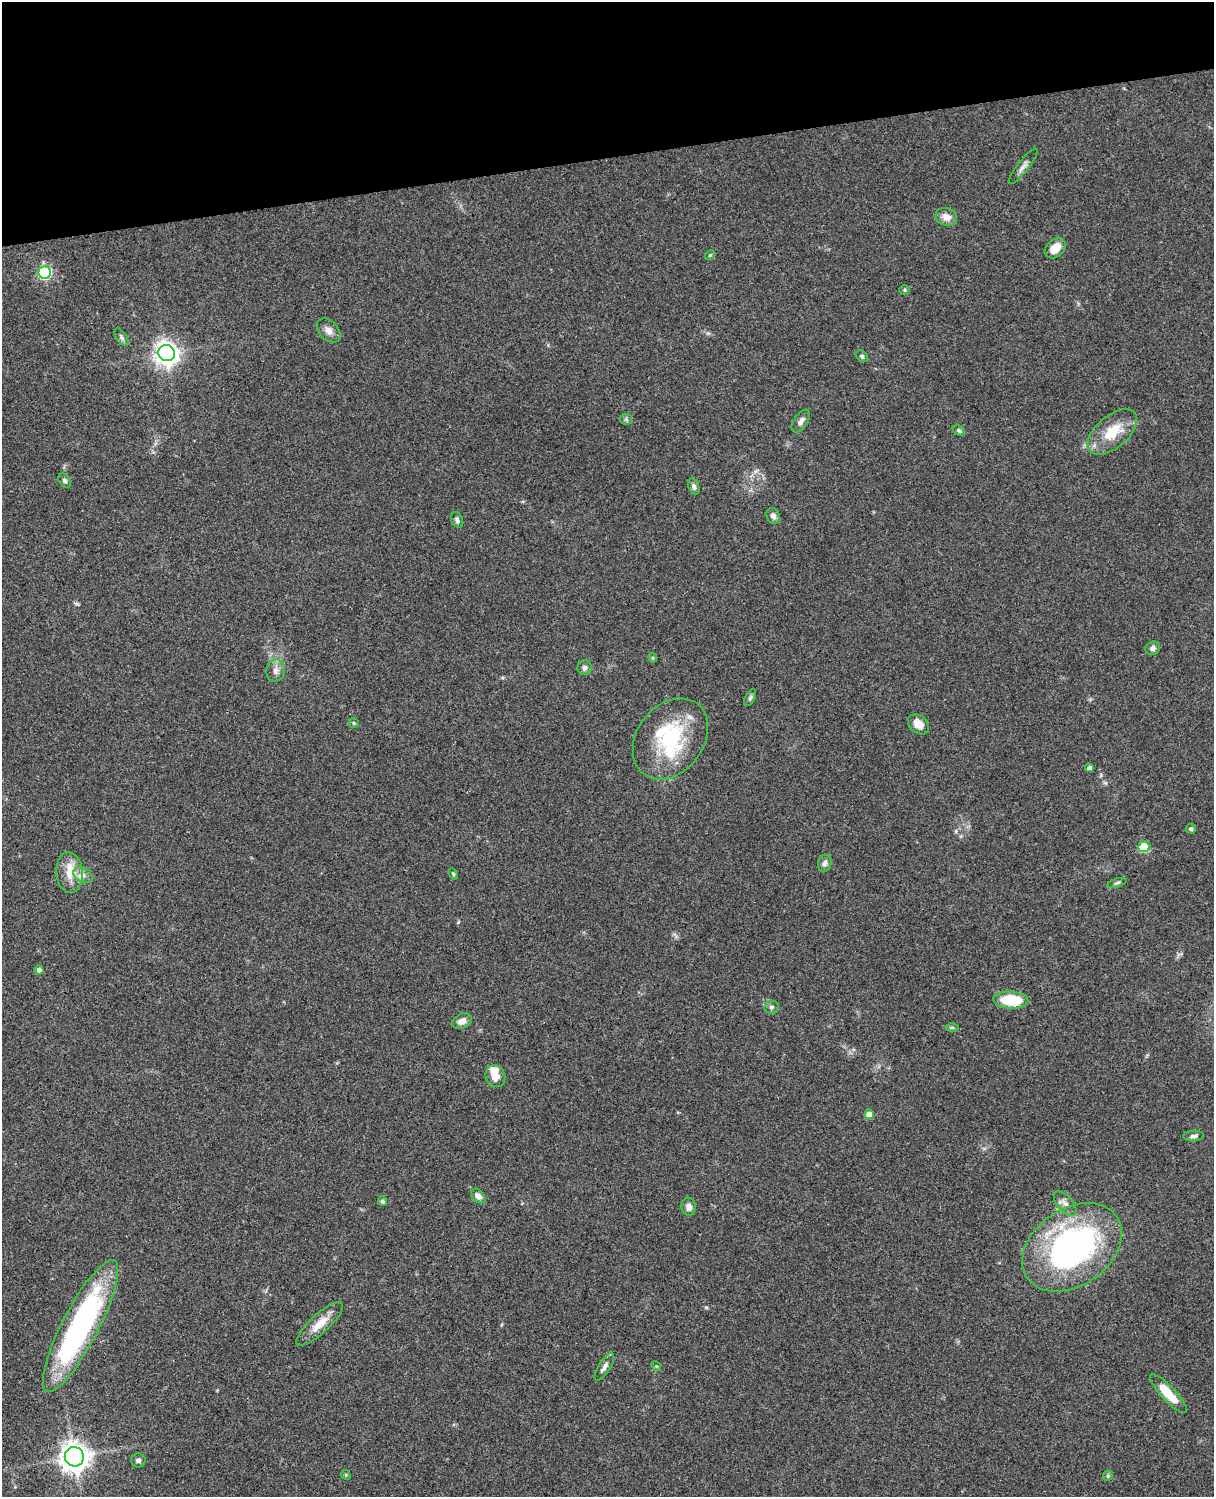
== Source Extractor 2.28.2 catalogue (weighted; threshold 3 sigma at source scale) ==
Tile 3 of 4 x 3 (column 3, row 1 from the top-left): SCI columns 2545-3756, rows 3268-4762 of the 5086 x 4926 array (HDU 1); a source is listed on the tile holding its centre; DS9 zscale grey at full resolution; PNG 1216 x 1499 px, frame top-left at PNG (2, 2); each listed source drawn as its Kron ellipse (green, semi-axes under 4 px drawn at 4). Shown black and unused: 10% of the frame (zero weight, under 3 of 4 exposures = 6% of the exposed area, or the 3 px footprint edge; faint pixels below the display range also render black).
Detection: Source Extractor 2.28.2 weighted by HDU 2 'WHT'; one run over the whole footprint, this tile lists its part. Background 0.0963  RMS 0.0062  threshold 0.0281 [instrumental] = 3 sigma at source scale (4.5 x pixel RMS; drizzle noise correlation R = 1.50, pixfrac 1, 0.05/0.05 arcsec/px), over >= 5 px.
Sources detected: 61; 5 inside a brighter listed object's ellipse — not listed separately; the other 56 listed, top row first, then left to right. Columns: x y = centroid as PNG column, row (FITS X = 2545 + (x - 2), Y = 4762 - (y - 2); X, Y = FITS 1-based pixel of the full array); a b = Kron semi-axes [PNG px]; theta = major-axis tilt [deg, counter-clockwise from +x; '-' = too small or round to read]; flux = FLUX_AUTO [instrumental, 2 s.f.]
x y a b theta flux
1023 166 22 5 52 3.1
946 217 11 9 -20 5.1
1055 248 12 8 43 8.3
710 255 5 4 - 0.75
45 273 6 6 - 80
905 290 5 5 - 0.89
329 330 14 9 -46 3.9
122 337 10 5 -57 1.5
167 353 8 8 - 510
862 356 7 5 -39 1.1
626 419 6 5 - 1.1
801 421 13 6 55 3.1
959 431 6 4 -28 1.1
1112 432 29 16 41 18
65 481 8 5 -56 1.5
694 486 8 5 -71 2
773 516 8 6 -66 2.6
457 520 8 5 -65 1.6
1153 648 7 6 - 2.3
653 658 4 4 - 0.67
585 668 7 7 - 2.1
276 671 11 9 77 3.6
750 698 9 5 63 1.3
354 723 5 4 - 0.65
919 724 12 8 -40 5.8
670 739 44 33 53 48
1090 768 4 4 - 2.7
1191 829 5 5 - 1.3
1144 847 5 5 - 19
825 863 8 6 75 2.2
69 873 20 13 -86 10
453 874 6 4 -57 0.71
83 875 10 7 -31 3.4
1117 883 10 4 17 1.3
39 970 4 4 - 2.4
1011 1000 17 8 -3 24
771 1007 7 6 - 1.7
462 1021 10 7 29 4.3
952 1027 6 4 0 0.86
495 1076 11 9 -66 6.3
869 1114 5 4 - 4.4
1194 1136 10 5 1 2
478 1196 8 5 -43 3.3
383 1201 5 4 - 1.8
1065 1204 15 7 -49 3.9
689 1207 9 7 -81 3
1072 1247 54 38 35 160
320 1324 30 9 43 10
80 1326 73 18 63 150
656 1366 5 4 - 0.74
604 1367 16 5 58 2.7
1169 1394 25 7 -46 15
74 1457 10 9 - 730
138 1460 7 7 - 2
346 1475 5 4 - 0.7
1108 1476 5 4 - 0.82